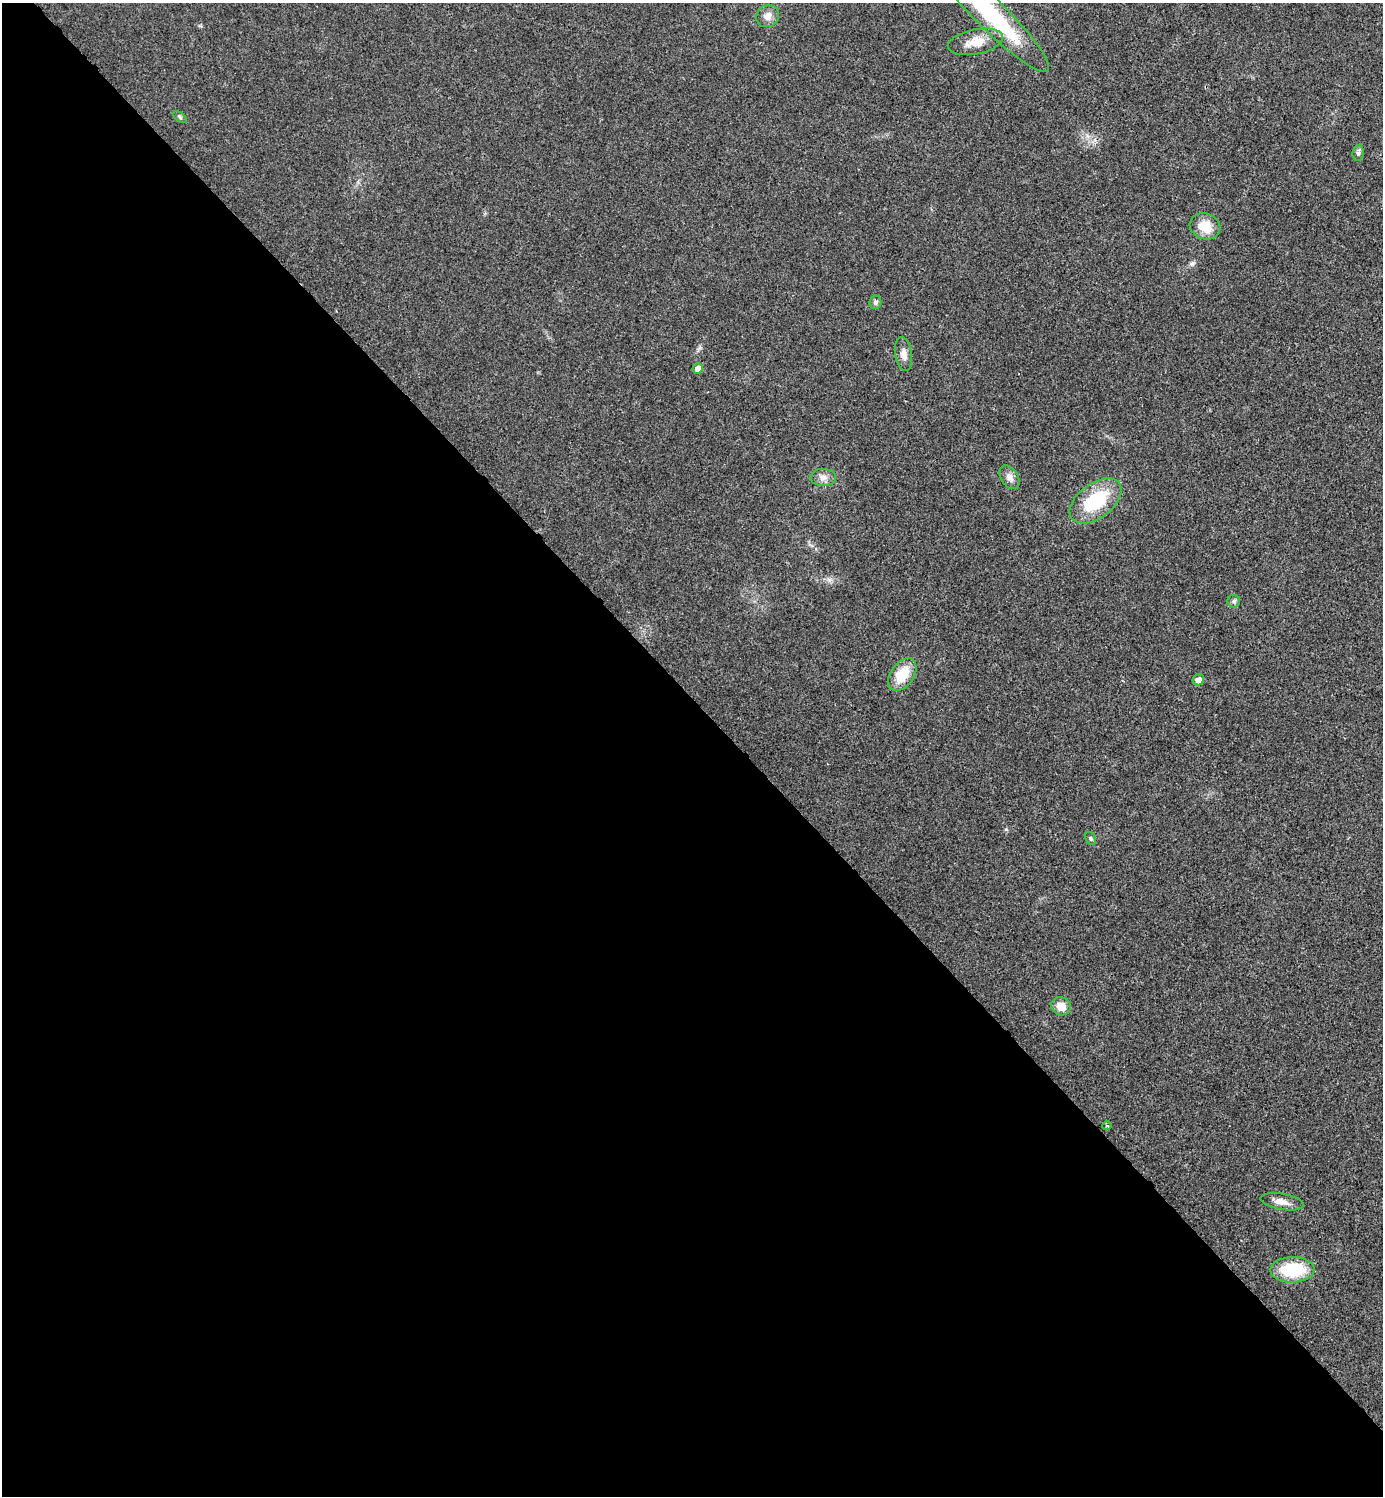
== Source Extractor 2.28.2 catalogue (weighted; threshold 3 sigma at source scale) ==
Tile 9 of 4 x 4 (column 1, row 3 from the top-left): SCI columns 159-1539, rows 1501-2994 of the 5984 x 5984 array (HDU 1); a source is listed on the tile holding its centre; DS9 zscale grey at full resolution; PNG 1385 x 1498 px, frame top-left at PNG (2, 3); each listed source drawn as its Kron ellipse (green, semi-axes under 4 px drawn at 4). Shown black and unused: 53% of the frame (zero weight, under 3 of 4 exposures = <1% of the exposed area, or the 3 px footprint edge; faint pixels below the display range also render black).
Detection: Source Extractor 2.28.2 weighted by HDU 2 'WHT'; one run over the whole footprint, this tile lists its part. Background 0.0193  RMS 0.0054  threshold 0.0242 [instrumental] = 3 sigma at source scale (4.5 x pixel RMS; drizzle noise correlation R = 1.50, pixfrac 1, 0.05/0.05 arcsec/px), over >= 5 px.
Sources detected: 20; all 20 listed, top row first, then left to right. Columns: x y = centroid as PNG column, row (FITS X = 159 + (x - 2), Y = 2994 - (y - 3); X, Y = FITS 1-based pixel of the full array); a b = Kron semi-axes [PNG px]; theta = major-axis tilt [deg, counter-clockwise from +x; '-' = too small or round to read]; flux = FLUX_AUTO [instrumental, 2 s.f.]
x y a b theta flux
768 16 12 10 38 4.2
992 16 78 15 -45 58
976 42 28 12 11 9.2
180 117 8 4 -37 0.91
1358 153 8 5 81 1.4
1205 226 15 12 -19 10
875 302 7 6 - 1.4
904 354 17 8 -81 3.9
698 368 5 5 - 3.8
823 477 13 8 -2 3.3
1009 477 13 8 -57 3.5
1096 501 29 17 36 31
1234 601 6 6 - 1.2
902 674 18 11 54 14
1198 680 6 5 - 3.2
1091 838 7 5 -57 0.92
1061 1006 10 9 - 6.4
1107 1126 5 3 - 0.5
1282 1202 22 8 -10 4.7
1292 1270 22 12 1 26
Isophote crosses this tile's border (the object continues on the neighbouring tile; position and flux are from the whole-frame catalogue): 1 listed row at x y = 992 16
Unlisted compact peaks at least as high as the median listed source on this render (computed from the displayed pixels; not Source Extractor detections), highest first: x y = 1192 264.